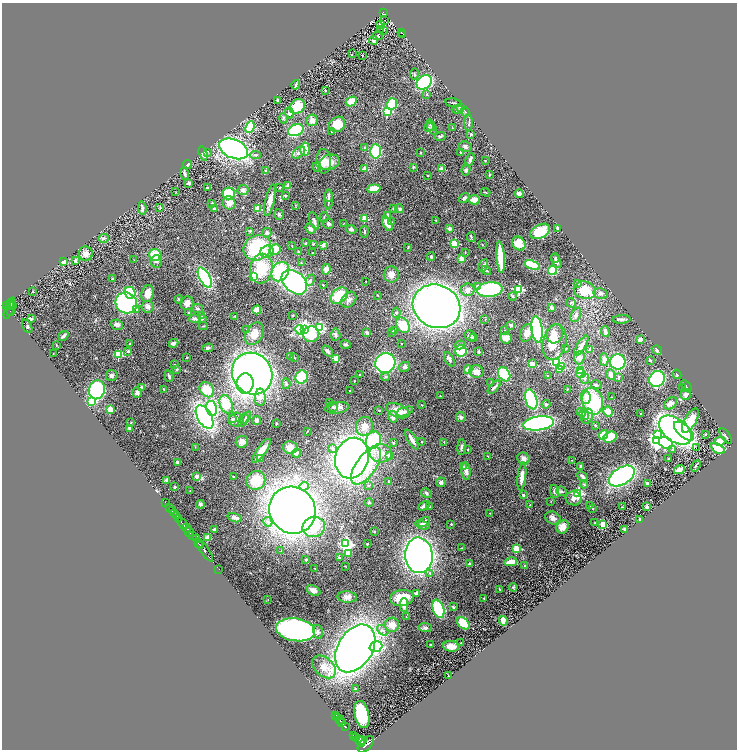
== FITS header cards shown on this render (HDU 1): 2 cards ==
NAXIS1  =                 1469
NAXIS2  =                 1495

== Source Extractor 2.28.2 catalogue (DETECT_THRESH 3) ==
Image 1469 x 1495 px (HDU 1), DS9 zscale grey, zoomed out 1/2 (1 PNG px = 2 x 2 image px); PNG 739 x 752 px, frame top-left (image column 1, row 1494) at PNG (2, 3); each listed source drawn as its Kron ellipse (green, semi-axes under 4 px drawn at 4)
Background 1.05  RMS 0.067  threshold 0.2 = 3 sigma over >= 5 px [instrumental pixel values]
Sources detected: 501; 20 cannot appear on this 1/2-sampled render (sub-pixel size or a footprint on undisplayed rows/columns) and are neither listed nor drawn; the other 481 listed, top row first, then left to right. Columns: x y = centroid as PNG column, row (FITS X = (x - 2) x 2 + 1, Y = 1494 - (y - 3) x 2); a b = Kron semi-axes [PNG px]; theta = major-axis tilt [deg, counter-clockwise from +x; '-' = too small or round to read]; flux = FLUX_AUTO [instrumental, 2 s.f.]
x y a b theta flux
384 13 4 3 - 100
385 20 2 1 - 9.4
380 24 3 2 - 13
381 29 2 1 - 84
384 30 2 2 - 15
401 32 2 1 - 36
403 34 2 1 - 20
378 36 5 4 - 16
373 40 4 4 - 26
352 54 3 2 - 4
363 55 2 2 - 14
414 74 5 2 - 11
424 82 8 6 40 1800
296 85 5 2 - 17
325 90 2 2 - 32
426 94 4 3 - 13
277 100 2 2 - 84
351 102 6 4 28 160
453 103 8 2 -9 15
392 104 6 5 - 440
297 106 8 6 36 350
461 107 3 2 - 9
458 110 6 2 -4 15
387 111 3 3 - 960
465 112 5 3 - 15
289 113 5 4 - 48
283 118 5 4 - 21
312 120 6 5 - 85
469 123 8 2 -90 14
337 124 8 7 - 190
431 125 6 4 -74 25
250 127 6 4 68 660
429 127 5 3 - 15
432 128 8 3 -64 29
453 128 3 2 - 4.2
296 130 8 5 24 1000
331 131 2 2 - 18
471 134 2 2 - 49
440 136 5 3 - 25
465 146 6 5 - 36
365 148 2 2 - 69
234 149 15 9 -24 3600
305 149 6 4 -87 180
375 151 7 5 -89 540
207 152 3 2 - 9.6
460 152 3 2 - 7.8
299 153 7 4 40 52
420 153 3 2 - 9.4
203 154 7 4 -74 40
255 155 6 4 -7 22
470 159 7 3 72 39
485 160 2 2 - 13
324 161 12 7 -88 120
329 162 10 7 16 140
187 165 5 3 - 22
317 167 5 3 - 14
413 167 3 3 - 12
365 169 2 2 - 200
441 169 2 2 - 180
466 170 5 4 - 33
266 171 3 2 - 55
185 174 6 3 -73 31
427 175 2 2 - 16
489 175 2 2 - 59
189 183 3 2 - 17
288 186 3 3 - 59
208 188 2 2 - 48
280 188 3 2 - 5.2
374 189 6 4 5 220
243 190 5 5 - 54
176 192 3 2 - 4.4
486 192 5 3 - 12
229 193 6 6 - 350
519 194 4 4 - 51
285 195 4 3 - 15
329 196 6 3 90 31
464 198 6 4 39 35
329 199 10 3 90 52
270 200 16 4 77 110
474 200 5 4 - 140
212 203 2 2 - 31
229 203 7 6 - 110
296 205 3 2 - 6.9
160 207 3 3 - 8.4
142 208 7 2 -83 33
393 208 3 3 - 8
214 209 2 2 - 48
258 209 3 2 - 420
400 209 4 4 - 21
279 214 5 5 - 24
388 216 4 3 - 79
324 217 5 2 - 13
365 218 2 2 - 390
314 220 9 3 -68 37
436 220 3 3 - 6.7
392 222 2 2 - 14
328 224 5 5 - 27
343 224 2 2 - 4.4
387 224 8 4 -61 110
558 228 2 2 - 93
310 229 5 3 - 49
351 229 5 4 - 44
449 229 2 2 - 110
250 231 3 3 - 9.8
540 231 10 6 28 310
364 232 6 3 -86 14
267 233 5 4 - 39
471 237 5 2 - 11
103 238 5 4 - 22
306 243 3 2 - 12
454 243 3 3 - 670
519 243 7 6 - 240
313 244 3 3 - 11
482 244 3 2 - 7
323 245 2 2 - 120
292 246 2 2 - 5.2
408 247 3 2 - 10
257 248 14 12 30 940
275 249 6 5 - 300
267 252 7 6 - 57
298 252 4 3 - 9.2
465 252 3 2 - 4.8
312 253 2 2 - 17
86 254 7 7 - 78
155 255 6 6 - 270
431 256 4 4 - 15
501 257 16 3 -85 470
555 258 4 3 - 15
133 259 2 2 - 3.2
462 259 3 3 - 100
76 260 3 2 - 37
156 261 6 5 - 32
556 261 8 4 -64 36
64 262 2 2 - 290
301 263 3 2 - 9.3
483 265 7 3 63 21
532 265 8 4 -20 450
261 269 15 11 80 510
326 269 5 4 - 120
552 270 4 4 - 440
486 271 5 3 - 15
280 272 10 8 57 720
391 275 8 7 - 93
254 276 3 3 - 610
205 278 11 5 -61 1600
112 279 4 4 - 12
310 280 6 4 69 27
366 281 2 1 - 7.6
294 282 14 10 -43 3500
577 283 2 2 - 36
323 285 2 2 - 13
477 286 4 3 - 29
490 289 13 7 5 1600
519 289 3 3 - 1000
468 290 7 6 - 64
585 290 11 8 -14 430
33 291 3 3 - 11
130 293 6 5 - 930
147 293 8 6 76 120
601 293 7 5 -8 43
377 295 3 2 - 7
339 296 10 6 41 360
513 296 4 3 - 16
179 299 4 4 - 15
349 300 9 6 50 59
11 303 4 3 - 350
126 303 11 10 - 1900
187 303 7 6 - 81
571 303 5 3 - 19
6 305 3 2 - 460
9 305 2 2 - 250
12 306 3 1 - 36
437 306 24 21 -24 9900
147 307 6 6 - 55
9 308 11 2 68 190
551 308 3 3 - 61
197 309 5 4 - 24
137 310 3 3 - 21
257 310 4 4 - 110
10 311 4 2 - 160
189 312 2 2 - 39
396 313 5 3 - 16
576 315 8 5 68 52
201 316 3 2 - 6.1
235 316 3 3 - 9.3
293 316 3 2 - 7.4
31 319 2 2 - 66
195 319 6 4 -4 35
202 319 4 3 - 21
485 319 3 2 - 6
622 319 9 4 3 33
117 325 6 5 - 53
403 325 8 6 -56 310
511 325 2 2 - 120
27 326 7 3 -62 12
203 326 4 3 - 9.2
320 328 4 3 - 1200
246 329 3 3 - 16
304 329 4 3 - 6700
537 329 13 5 -82 2000
300 330 5 4 - 460
504 330 2 2 - 8.5
394 331 4 3 - 12
392 332 2 2 - 39
605 332 5 3 - 57
367 333 4 3 - 29
527 333 9 6 73 110
254 334 12 8 63 150
311 334 8 8 - 800
555 334 9 8 - 110
335 335 6 5 - 30
63 336 5 3 - 31
470 336 6 5 - 39
473 338 3 3 - 13
506 338 6 5 - 88
640 339 2 2 - 220
554 342 18 11 76 280
173 343 5 3 - 37
130 344 2 2 - 22
346 344 5 3 - 20
402 344 2 2 - 11
56 345 3 2 - 8.4
460 345 5 4 - 34
581 346 11 4 58 90
208 348 5 4 - 26
565 349 2 2 - 20
590 349 3 3 - 12
657 350 5 4 - 23
128 351 2 2 - 50
327 351 6 3 -47 31
461 351 6 5 - 460
478 352 3 2 - 24
53 353 2 1 - 2.7
119 354 3 3 - 550
186 357 3 2 - 5.8
291 357 2 2 - 11
294 358 3 2 - 5.3
336 358 2 2 - 300
579 358 7 5 87 64
449 359 8 3 -60 34
604 359 6 4 -90 69
650 360 3 2 - 15
556 362 4 4 - 2100
618 362 7 7 - 960
385 363 10 9 - 2300
174 364 2 2 - 4.4
532 364 2 2 - 340
405 367 6 4 29 31
561 367 3 2 - 320
559 369 3 2 - 110
177 370 4 3 - 14
468 370 4 2 - 260
580 370 4 4 - 130
476 371 7 6 - 79
581 373 5 4 - 180
252 374 21 19 -51 6400
360 374 2 2 - 15
504 374 7 5 -57 620
611 374 5 4 - 97
677 374 5 2 - 17
112 375 6 5 - 44
169 376 6 2 -71 24
548 376 3 2 - 9.6
302 377 7 6 - 550
386 377 4 4 - 19
619 377 4 2 - 10
585 379 5 4 - 29
657 379 8 7 - 1500
354 381 3 2 - 5.3
491 382 4 2 - 7.7
245 383 10 8 83 1600
286 384 5 4 - 18
596 385 6 4 -13 24
687 386 7 2 -53 16
141 387 4 4 - 20
494 387 8 3 46 31
683 388 2 2 - 9.9
164 389 3 2 - 11
567 389 4 2 - 6.7
97 390 9 7 75 1400
207 390 8 6 -47 250
350 391 2 2 - 13
137 392 5 4 - 46
686 395 5 5 - 35
440 396 2 2 - 10
260 397 9 5 89 200
586 397 7 4 -84 88
611 397 2 1 - 6.4
531 399 10 5 -73 1100
91 401 3 3 - 170
592 401 13 10 -75 980
330 402 2 2 - 20
670 403 7 5 39 65
226 404 9 6 -70 290
546 404 4 4 - 21
422 405 4 2 - 5.6
333 407 5 4 - 21
212 408 7 5 -78 1100
337 408 12 5 8 62
110 409 3 3 - 400
379 410 3 3 - 11
398 411 12 6 -22 150
405 411 9 4 18 48
581 412 5 4 - 23
608 412 5 4 - 170
641 413 2 1 - 6.6
584 415 5 3 - 24
587 416 7 6 - 58
205 417 13 7 -60 3600
246 417 7 3 53 28
393 417 6 4 -75 67
461 417 5 4 - 25
233 419 4 3 - 16
236 420 7 7 - 47
257 420 4 4 - 48
243 421 7 4 57 26
690 421 13 6 61 350
131 422 3 2 - 9
276 423 3 2 - 12
538 423 16 7 8 2500
595 425 2 2 - 31
364 426 9 8 - 130
129 428 2 2 - 95
675 430 18 11 -38 5200
307 431 3 2 - 6.4
684 431 12 6 -42 1000
705 434 2 2 - 26
603 435 5 3 - 400
657 435 3 3 - 1300
726 436 9 3 -55 29
610 437 7 5 26 250
373 440 9 7 63 980
412 440 11 3 -60 69
657 440 4 4 - 5400
720 441 6 4 15 220
242 442 6 6 - 64
422 442 2 2 - 9.6
394 443 4 4 - 13
444 443 3 2 - 6.2
666 443 7 5 -33 530
195 447 3 2 - 3.9
462 447 8 3 86 31
290 448 7 6 - 160
333 448 3 3 - 35
696 448 2 2 - 60
718 448 8 4 -29 300
467 449 2 2 - 24
673 449 3 3 - 14
261 451 14 4 54 140
296 453 4 3 - 47
381 453 11 9 -7 160
389 455 2 2 - 72
488 456 3 2 - 5.3
352 458 20 16 74 7200
260 459 3 2 - 24
523 459 6 5 - 57
668 459 3 3 - 11
572 460 3 2 - 4.8
177 462 3 2 - 20
366 466 21 10 55 530
581 466 3 3 - 50
696 466 6 3 58 14
464 467 2 2 - 78
679 470 5 3 - 130
466 471 9 4 -85 57
197 476 4 3 - 68
582 476 6 3 -43 51
622 476 14 8 32 3200
233 477 3 2 - 13
522 477 14 3 83 140
166 480 2 2 - 110
256 480 9 9 - 380
389 481 3 3 - 14
441 482 5 5 - 37
584 484 4 3 - 11
647 484 3 2 - 30
304 486 5 3 - 63
368 486 2 2 - 15
174 487 3 3 - 14
190 491 2 2 - 6
555 491 6 4 -74 46
562 491 5 4 - 25
426 493 6 4 -31 25
578 493 3 3 - 1400
523 495 2 2 - 72
574 498 8 7 - 64
551 501 3 2 - 5
165 502 2 1 - 15
369 503 4 3 - 14
200 504 4 3 - 19
530 505 3 2 - 7.8
424 506 6 3 29 50
589 506 4 3 - 11
647 506 2 2 - 170
429 507 3 3 - 14
622 507 2 1 - 5
170 508 3 1 - 110
593 509 2 2 - 13
292 510 24 23 - 9700
172 511 3 2 - 200
490 513 2 2 - 7.4
175 514 2 1 - 370
176 516 3 2 - 550
178 518 2 2 - 400
235 518 7 3 -17 46
553 518 8 6 -22 55
640 519 2 2 - 89
268 522 5 4 - 39
424 522 7 3 34 47
182 523 6 2 -50 1400
595 523 3 2 - 11
451 524 2 2 - 13
603 524 3 2 - 300
423 525 7 4 -16 33
314 527 11 10 - 340
563 527 7 5 56 96
187 528 4 2 - 480
215 529 3 2 - 19
624 529 2 2 - 82
374 531 3 3 - 9.7
189 532 4 2 - 380
192 535 3 2 - 280
207 538 2 2 - 250
196 539 4 3 - 410
199 544 2 2 - 520
346 544 4 4 - 2700
367 544 2 2 - 29
201 546 3 2 - 920
462 548 3 2 - 8.3
516 549 3 3 - 450
204 550 13 3 -56 1100
281 551 3 3 - 9.1
348 553 3 2 - 190
419 555 18 14 -86 6200
339 558 2 2 - 38
306 560 2 2 - 27
511 562 6 3 14 190
469 564 2 2 - 74
524 566 2 2 - 30
346 567 3 2 - 5.7
315 568 2 1 - 5.7
219 569 2 1 - 27
430 573 4 3 - 27
513 587 4 4 - 17
500 589 4 2 - 9.8
313 590 7 4 -28 75
417 593 3 2 - 46
347 597 10 5 -5 73
402 598 12 8 9 250
484 598 2 2 - 28
268 600 2 2 - 4.1
404 605 6 4 -89 56
453 607 3 2 - 15
438 609 9 5 -72 830
406 616 2 2 - 4.6
503 621 5 3 - 110
463 623 7 5 -44 360
392 625 7 7 - 130
425 628 7 4 -3 35
296 630 19 11 -9 4000
383 630 6 4 -40 34
318 632 7 5 -74 31
461 643 3 2 - 7.9
431 644 3 2 - 9.4
376 646 6 5 - 490
451 646 8 5 -6 160
355 648 26 17 58 10000
324 667 13 9 -41 150
448 676 2 2 - 5.9
355 689 2 2 - 22
335 715 3 1 - 74
362 715 14 7 -76 830
338 717 2 1 - 110
340 720 4 2 - 810
342 723 3 2 - 480
345 727 3 2 - 570
353 735 2 1 - 100
355 737 2 1 - 53
362 740 3 2 - 1200
359 741 6 4 -49 3600
366 744 10 5 47 6100
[20 sub-pixel or undisplayed-footprint detections neither listed nor drawn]